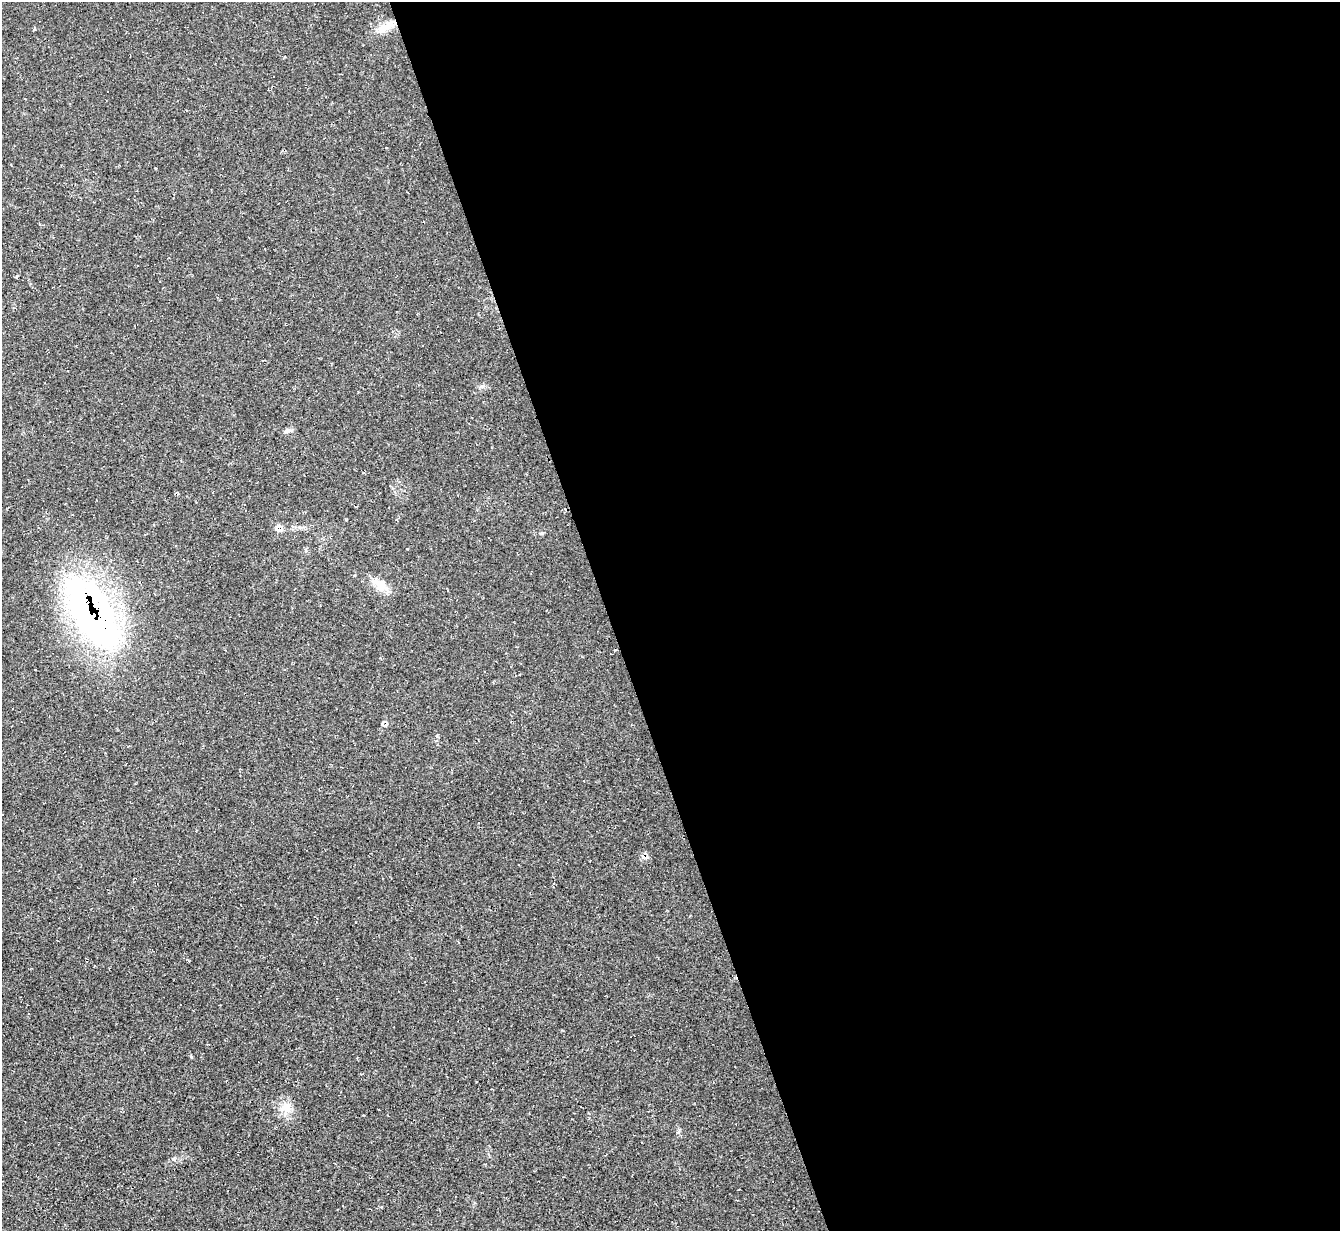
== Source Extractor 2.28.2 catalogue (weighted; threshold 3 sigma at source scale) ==
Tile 8 of 4 x 4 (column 4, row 2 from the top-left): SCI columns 4021-5358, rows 2738-3966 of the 5358 x 5342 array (HDU 1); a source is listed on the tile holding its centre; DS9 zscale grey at full resolution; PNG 1342 x 1233 px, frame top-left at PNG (2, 2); no overlay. Shown black and unused: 55% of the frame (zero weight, under 2 of 3 exposures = <1% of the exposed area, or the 3 px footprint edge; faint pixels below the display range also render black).
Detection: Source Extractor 2.28.2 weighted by HDU 2 'WHT'; one run over the whole footprint, this tile lists its part. Background 0.0474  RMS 0.0067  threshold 0.0302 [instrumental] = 3 sigma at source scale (4.5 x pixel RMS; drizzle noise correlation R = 1.50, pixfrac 1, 0.05/0.05 arcsec/px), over >= 5 px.
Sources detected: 9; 2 cosmic-ray / hot-pixel residue — not listed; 1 inside a brighter listed object's ellipse — not listed separately; the other 6 listed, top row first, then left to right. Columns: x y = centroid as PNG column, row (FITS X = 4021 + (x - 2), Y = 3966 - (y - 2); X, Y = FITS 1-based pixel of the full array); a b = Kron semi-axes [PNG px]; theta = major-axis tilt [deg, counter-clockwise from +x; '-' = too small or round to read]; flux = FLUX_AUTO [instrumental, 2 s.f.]
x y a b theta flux
386 27 27 9 32 9.5
289 430 10 3 0 1.3
279 530 11 5 -1 2.5
381 585 20 11 80 7.9
92 613 79 34 -62 310
286 1107 15 12 22 7.6
Overlapping masked pixels (flux is a lower limit): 1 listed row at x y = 92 613